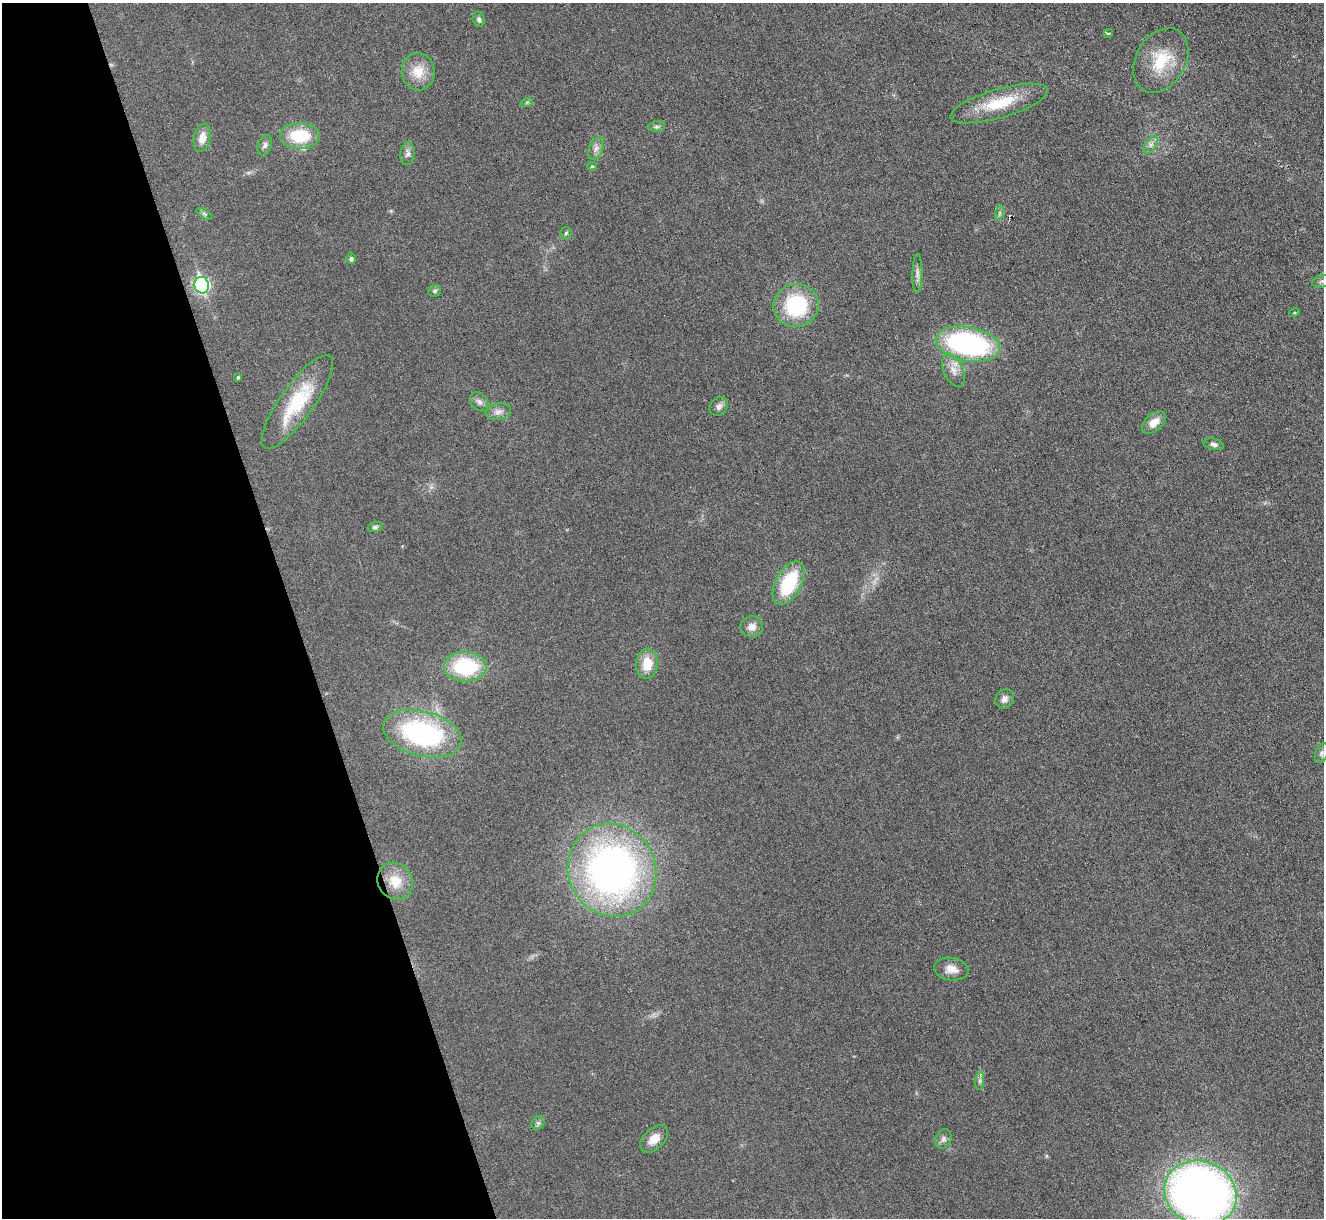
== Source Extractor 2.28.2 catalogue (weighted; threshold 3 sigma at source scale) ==
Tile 5 of 4 x 4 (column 1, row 2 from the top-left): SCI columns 1-1322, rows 2576-3791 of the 5292 x 5276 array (HDU 1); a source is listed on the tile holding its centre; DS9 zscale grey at full resolution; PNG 1326 x 1220 px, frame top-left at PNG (2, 3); each listed source drawn as its Kron ellipse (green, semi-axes under 4 px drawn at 4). Shown black and unused: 22% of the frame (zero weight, under 3 of 6 exposures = <1% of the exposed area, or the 3 px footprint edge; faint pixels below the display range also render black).
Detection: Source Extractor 2.28.2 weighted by HDU 2 'WHT'; one run over the whole footprint, this tile lists its part. Background 0.0461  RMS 0.0041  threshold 0.0168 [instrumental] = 3 sigma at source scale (4.09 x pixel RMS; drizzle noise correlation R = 1.36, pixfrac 0.8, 0.05/0.05 arcsec/px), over >= 5 px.
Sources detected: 49; all 49 listed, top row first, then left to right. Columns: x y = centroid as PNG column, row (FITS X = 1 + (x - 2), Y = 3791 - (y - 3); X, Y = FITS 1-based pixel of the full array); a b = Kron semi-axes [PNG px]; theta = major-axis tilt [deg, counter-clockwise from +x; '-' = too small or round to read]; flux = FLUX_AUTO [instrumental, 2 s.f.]
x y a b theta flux
479 19 7 6 - 1.1
1108 33 5 3 - 0.51
1161 60 34 24 60 16
418 72 19 16 -85 7.6
527 102 6 4 19 0.55
999 103 50 14 16 16
656 127 8 5 7 0.85
300 136 20 13 -1 17
202 138 14 8 77 3.9
265 145 11 6 68 1.4
1151 145 10 5 57 1.3
596 148 12 7 67 2
408 154 11 7 82 1.6
592 166 5 4 - 0.44
999 213 7 4 71 0.76
205 214 9 4 -31 0.79
566 233 6 5 - 0.62
351 259 5 4 - 1.1
917 273 20 5 89 2
1322 281 10 6 12 1.7
202 285 8 7 - 77
435 291 6 6 - 0.77
796 305 23 21 16 30
1294 313 5 3 - 0.36
968 344 32 17 -11 74
953 370 18 9 -66 3.7
238 377 4 3 - 0.68
297 402 56 17 54 24
479 402 10 8 -48 1.7
719 406 10 8 51 1.7
498 412 13 8 13 2.2
1154 423 14 8 42 4.3
1214 444 10 5 -14 1.3
375 527 7 5 16 0.92
789 583 23 13 62 23
752 627 11 10 - 2.8
647 664 15 11 84 7.8
465 667 21 15 -1 30
1005 699 10 8 55 1.8
422 734 40 22 -14 61
1322 753 10 6 69 1.2
612 870 47 44 -63 170
395 881 19 17 -53 8.7
951 969 17 11 -8 4.2
980 1081 9 4 82 1
538 1123 7 6 - 0.92
654 1139 16 10 44 4.7
943 1139 10 8 67 1.5
1200 1193 37 32 -22 290
Isophote crosses this tile's border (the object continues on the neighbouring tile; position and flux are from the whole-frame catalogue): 2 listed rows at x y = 1322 281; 1200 1193